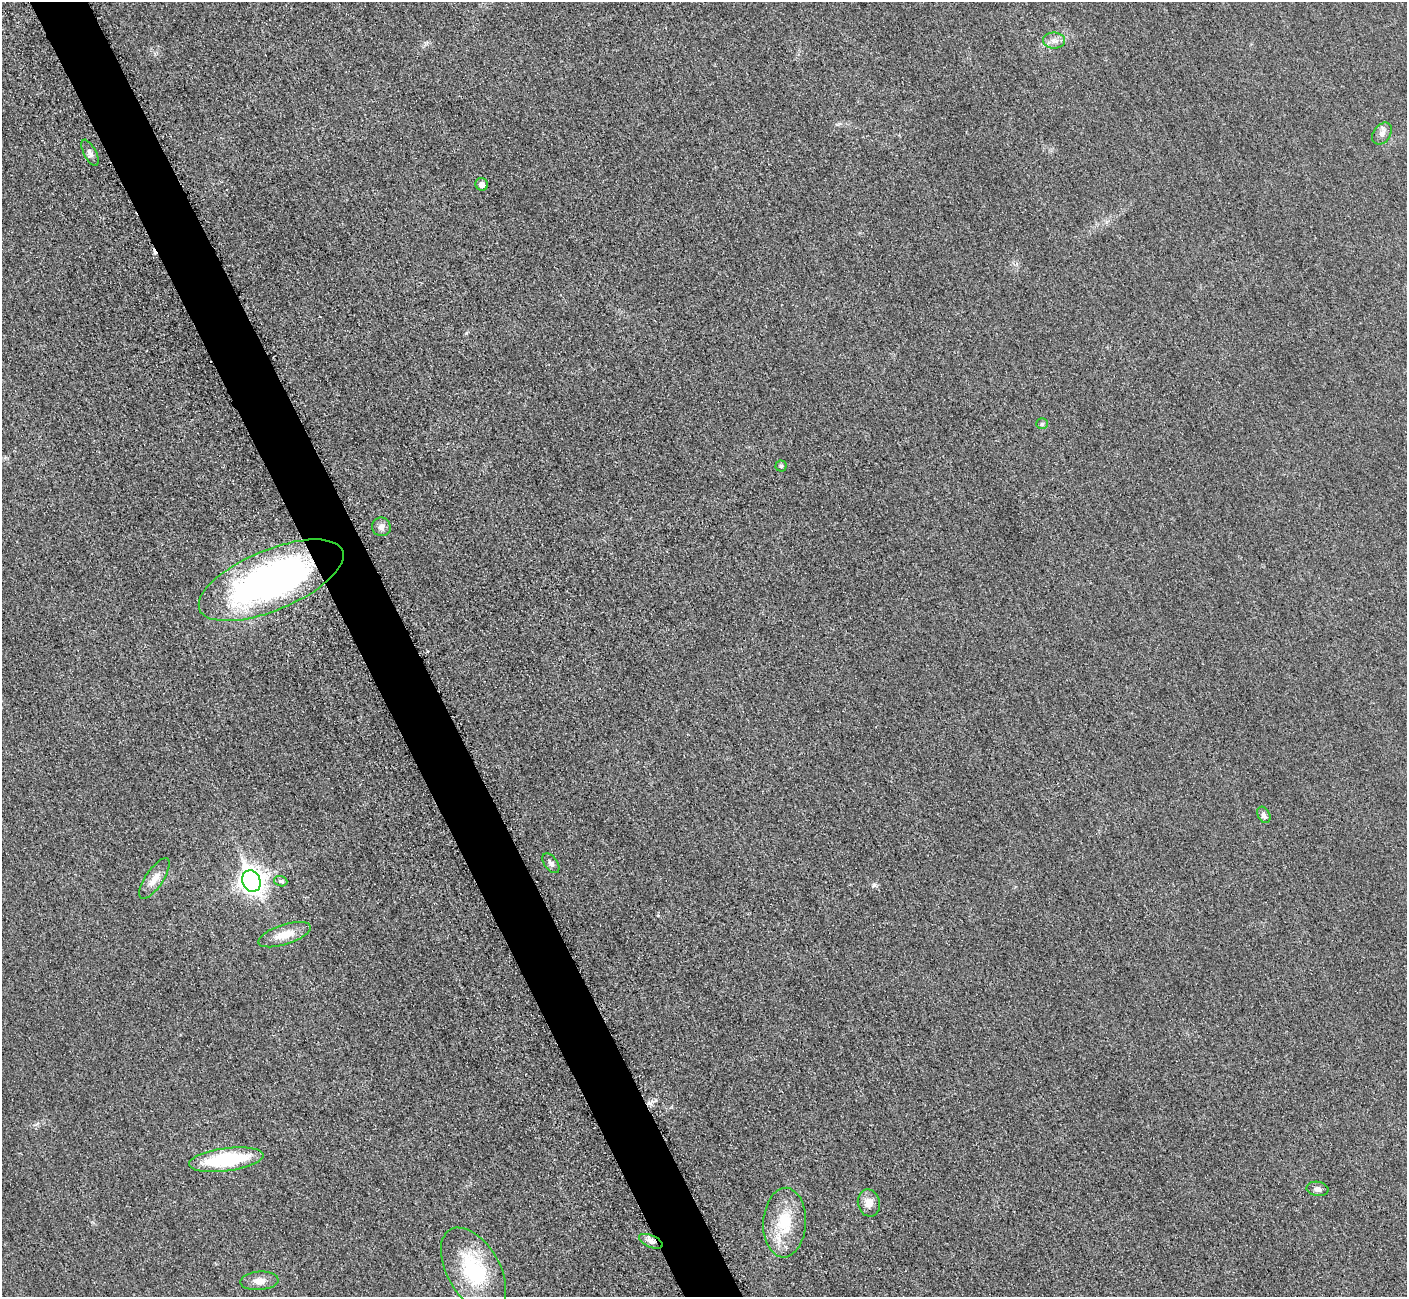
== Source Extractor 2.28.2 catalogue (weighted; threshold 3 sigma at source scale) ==
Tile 11 of 4 x 4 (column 3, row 3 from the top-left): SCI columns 2875-4279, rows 1489-2783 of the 5705 x 5671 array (HDU 1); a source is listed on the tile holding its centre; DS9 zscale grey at full resolution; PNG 1409 x 1299 px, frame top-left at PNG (2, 2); each listed source drawn as its Kron ellipse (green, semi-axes under 4 px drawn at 4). Shown black and unused: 4% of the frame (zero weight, under 3 of 5 exposures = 4% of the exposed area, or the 3 px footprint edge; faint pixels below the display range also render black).
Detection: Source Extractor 2.28.2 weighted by HDU 2 'WHT'; one run over the whole footprint, this tile lists its part. Background 0.0196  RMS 0.0051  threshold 0.0227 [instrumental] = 3 sigma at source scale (4.5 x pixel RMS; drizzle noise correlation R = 1.50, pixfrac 1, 0.05/0.05 arcsec/px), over >= 5 px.
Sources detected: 21; all 21 listed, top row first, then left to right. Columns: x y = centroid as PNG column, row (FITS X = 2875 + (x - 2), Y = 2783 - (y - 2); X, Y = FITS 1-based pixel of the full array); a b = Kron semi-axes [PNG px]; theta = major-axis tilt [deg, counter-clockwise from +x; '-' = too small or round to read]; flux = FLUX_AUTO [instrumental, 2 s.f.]
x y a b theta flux
1054 41 11 8 0 2.7
1382 134 12 8 55 2.6
90 153 14 6 -63 2.1
482 184 6 6 - 2.2
1042 424 6 5 - 0.81
781 466 5 5 - 0.81
381 527 9 9 - 2.3
271 580 77 30 23 190
1264 815 9 6 -63 1.3
551 863 11 6 -54 1.7
154 879 24 9 56 5.1
251 881 11 9 -65 350
281 881 7 5 -18 1.3
285 935 27 10 18 7.2
226 1160 37 11 7 36
1318 1189 11 7 -8 2
869 1203 14 11 -76 4.7
785 1223 35 21 87 20
651 1241 13 6 -23 2.3
474 1270 46 26 -60 36
259 1281 19 9 4 4.1
Overlapping masked pixels (flux is a lower limit): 1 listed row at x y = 651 1241
Unlisted compact peaks at least as high as the median listed source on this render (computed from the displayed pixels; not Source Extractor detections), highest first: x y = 874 885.